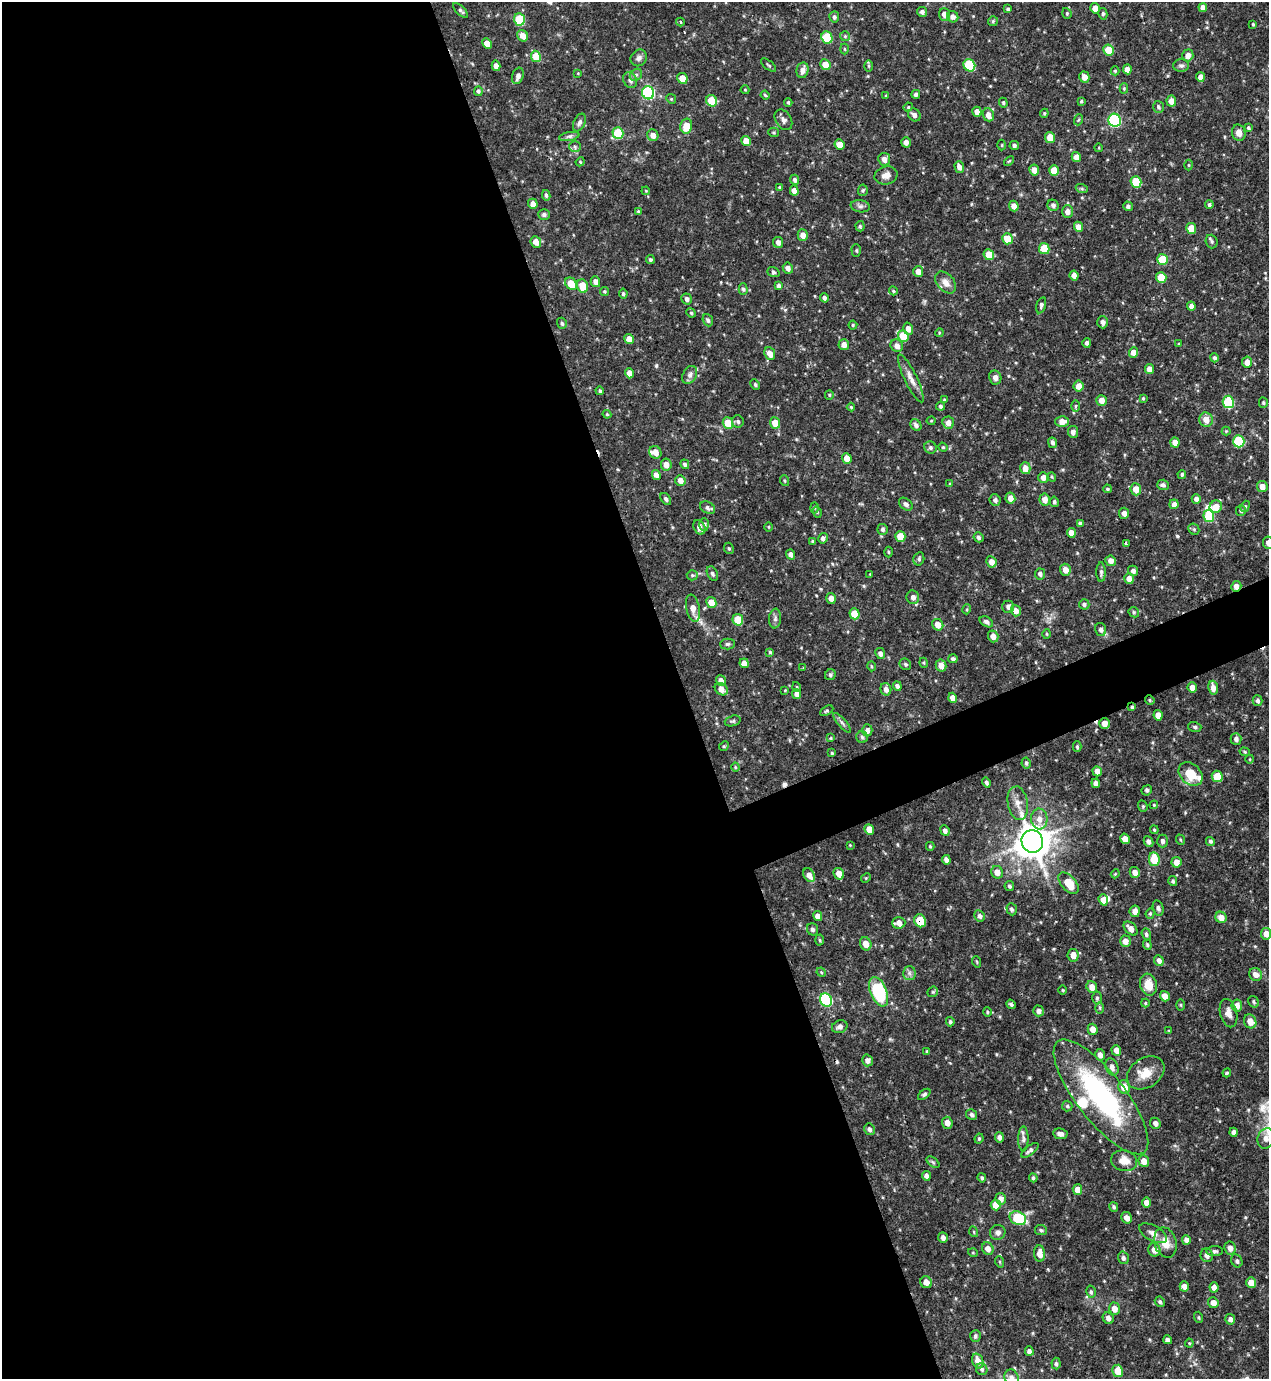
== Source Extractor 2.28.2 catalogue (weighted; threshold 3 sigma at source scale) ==
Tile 9 of 4 x 4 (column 1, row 3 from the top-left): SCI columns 151-1417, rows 1378-2754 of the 5496 x 5509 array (HDU 1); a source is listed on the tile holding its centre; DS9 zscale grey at full resolution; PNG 1271 x 1381 px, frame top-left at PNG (2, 2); each listed source drawn as its Kron ellipse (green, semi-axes under 4 px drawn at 4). Shown black and unused: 56% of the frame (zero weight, under 3 of 4 exposures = <1% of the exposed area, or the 3 px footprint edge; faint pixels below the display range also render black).
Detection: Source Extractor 2.28.2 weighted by HDU 2 'WHT'; one run over the whole footprint, this tile lists its part. Background 0.0746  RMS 0.0037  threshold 0.0164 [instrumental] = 3 sigma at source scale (4.5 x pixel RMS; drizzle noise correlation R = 1.50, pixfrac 1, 0.05/0.05 arcsec/px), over >= 5 px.
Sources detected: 465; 1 inside a brighter object's white glare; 4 cosmic-ray / hot-pixel residue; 1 long thin detection or spike segment (spike, bleed or trail) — neither listed nor drawn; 6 inside a brighter listed object's ellipse — not listed separately; the other 453 listed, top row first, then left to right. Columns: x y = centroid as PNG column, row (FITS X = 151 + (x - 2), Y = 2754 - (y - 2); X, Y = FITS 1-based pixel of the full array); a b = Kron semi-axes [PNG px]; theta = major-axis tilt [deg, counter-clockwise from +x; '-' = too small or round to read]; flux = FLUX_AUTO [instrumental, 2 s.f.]
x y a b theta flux
1203 7 4 4 - 2.2
1095 8 5 4 - 2.6
1008 9 4 4 - 0.59
461 11 10 4 -45 0.82
922 12 5 5 - 1.1
1067 13 5 4 - 0.51
1103 14 5 4 - 0.65
945 15 6 5 - 2.9
834 17 6 5 - 0.95
953 17 6 5 - 1.5
519 19 6 5 - 16
993 21 5 5 - 0.51
680 22 4 3 - 0.64
1253 24 4 3 - 0.4
523 36 6 5 - 3.2
845 36 5 5 - 0.49
827 37 6 5 - 17
487 43 5 4 - 3.3
844 49 5 3 - 0.37
1108 50 5 5 - 6.4
1188 55 6 5 - 2.4
536 56 6 5 - 8.1
639 58 9 7 49 1.4
769 65 9 3 -40 0.5
825 65 5 5 - 4.5
969 65 6 5 - 21
496 66 5 4 - 2.4
869 66 6 4 -89 0.5
1181 66 8 6 1 1.1
1127 69 5 4 - 2.3
802 70 8 6 78 2.3
1115 71 4 4 - 0.49
578 73 4 3 - 0.26
636 75 6 5 - 0.79
518 76 8 5 72 1.6
1084 77 5 5 - 2.6
1200 77 5 4 - 2.1
682 78 5 5 - 5.9
630 80 8 6 -64 1.6
1124 88 5 4 - 0.45
745 90 4 4 - 0.35
478 91 5 4 - 0.69
648 93 6 6 - 46
916 94 4 4 - 0.81
765 95 4 3 - 0.44
886 96 4 3 - 0.43
671 99 5 4 - 0.46
712 101 6 5 - 12
1081 101 4 4 - 0.44
1171 101 5 5 - 3
788 102 4 3 - 0.48
1003 103 5 4 - 0.51
908 107 5 4 - 0.39
1158 107 6 5 - 0.78
977 112 5 4 - 2.4
1044 113 4 4 - 0.44
914 115 7 5 -45 1.5
988 115 6 5 - 2.8
783 120 11 8 -57 1.5
1078 120 6 3 70 0.38
1115 120 6 6 - 42
579 123 9 5 64 1.1
686 126 7 6 - 6.6
1248 128 4 4 - 0.6
774 132 5 4 - 0.47
618 133 6 5 - 14
1239 133 8 7 - 2.4
653 135 6 5 - 2.4
569 136 10 4 11 0.97
1050 137 5 5 - 4.2
746 141 5 4 - 3.4
906 142 5 5 - 1.6
839 145 5 5 - 3.3
1002 145 5 3 - 0.36
1014 145 4 4 - 0.99
575 147 5 5 - 0.8
1099 148 4 3 - 0.33
1076 157 5 4 - 2.3
884 159 6 6 - 2.2
1009 161 6 3 43 0.38
580 162 5 4 - 0.42
1189 165 5 3 - 0.37
959 167 6 4 -71 1.9
1034 170 5 5 - 2.6
1054 170 5 5 - 6.7
886 175 12 9 14 2.1
795 180 5 4 - 1.2
1136 182 6 5 - 13
779 187 4 3 - 0.35
1082 189 6 4 -19 0.53
863 190 5 5 - 0.63
646 191 4 3 - 0.28
794 191 5 4 - 2.4
546 195 5 3 - 0.71
533 204 5 4 - 2.7
1053 205 6 5 - 1.1
1209 205 4 4 - 0.73
860 206 9 6 -9 1.1
1014 206 5 4 - 2.3
1128 206 5 4 - 0.91
638 211 4 4 - 0.36
1067 212 6 5 - 1.6
544 214 6 5 - 0.8
860 226 5 4 - 0.69
1078 227 5 4 - 3
1191 228 5 5 - 6.5
803 235 5 5 - 2.3
1007 239 6 5 - 6.5
1212 241 7 6 - 0.81
536 242 6 5 - 3
778 242 5 5 - 2
1044 248 5 5 - 8.2
856 250 6 5 - 0.56
989 255 6 5 - 5.5
1162 259 5 5 - 9.9
650 260 4 4 - 0.74
788 268 6 5 - 1.5
918 271 5 5 - 2.2
773 272 6 4 -19 0.68
1074 275 5 4 - 2
1161 277 5 5 - 9.2
595 282 5 4 - 1.8
946 283 12 8 -49 2.7
571 284 7 5 -50 6.6
583 286 7 5 -69 7.4
778 286 4 4 - 0.96
743 289 6 4 -88 0.71
604 291 4 4 - 0.48
893 291 4 4 - 0.53
623 294 5 4 - 0.6
824 298 5 4 - 1.1
687 299 6 5 - 1.5
1041 305 8 4 74 0.79
1191 306 4 4 - 1.5
691 313 5 4 - 0.48
708 320 6 5 - 0.87
1103 322 6 5 - 1.7
562 323 6 5 - 0.73
853 325 4 4 - 0.52
908 329 6 5 - 2.3
939 333 4 3 - 0.34
903 336 6 5 - 10
629 339 5 4 - 3.2
1087 343 5 4 - 0.9
1179 344 4 4 - 0.41
844 345 5 5 - 2.5
897 346 7 6 - 2
770 353 6 5 - 3
1134 353 5 4 - 3.1
1214 358 4 4 - 0.87
1247 362 5 5 - 2.9
1149 369 5 4 - 2.7
629 373 5 4 - 2.7
690 375 9 6 63 1.5
911 378 26 6 -64 3.1
995 378 7 6 - 1.6
755 384 5 4 - 0.63
1079 386 5 5 - 3
600 391 4 3 - 0.6
829 395 5 4 - 0.46
1143 398 4 4 - 0.43
944 400 3 3 - 0.35
1101 400 5 5 - 2.7
1228 402 6 5 - 20
1263 403 5 4 - 0.51
940 406 4 4 - 0.72
1075 406 5 4 - 0.52
851 407 4 4 - 0.46
607 414 4 4 - 0.37
1206 420 7 6 - 3.3
738 421 6 6 - 0.85
931 421 4 4 - 0.35
1062 422 6 5 - 3.5
728 423 6 5 - 7
775 423 5 5 - 5.4
948 423 6 5 - 2.5
916 425 6 5 - 1.1
1226 431 4 4 - 0.39
1073 432 6 5 - 1.4
1239 441 6 5 - 20
1052 443 5 4 - 1
1175 443 5 4 - 2.6
943 447 5 4 - 0.43
930 448 6 6 - 0.9
655 452 6 6 - 3.3
847 458 5 4 - 3.9
685 464 5 4 - 0.9
666 465 6 5 - 2.7
1025 468 6 5 - 3.1
1182 474 4 4 - 0.69
656 475 5 4 - 2.4
1043 477 5 5 - 2.1
1052 477 5 3 - 0.4
680 480 5 5 - 2.9
785 481 5 3 - 0.39
950 484 4 4 - 0.51
1163 485 5 5 - 1
1262 486 5 5 - 2.6
1107 489 4 3 - 0.56
1136 489 6 5 - 3.8
1010 498 5 5 - 2.7
666 499 7 4 -53 0.88
1196 499 5 4 - 1.5
995 500 6 5 - 1.2
1045 500 6 5 - 2.9
1054 502 5 4 - 0.76
906 504 8 5 -38 0.95
1174 504 5 4 - 1.6
1245 506 5 4 - 0.5
1216 507 6 6 - 4.1
707 508 8 5 -28 1
814 508 5 3 - 0.41
1241 510 5 5 - 0.7
817 512 6 3 -72 0.37
1124 513 5 5 - 1.8
1209 516 6 5 - 14
1080 523 4 4 - 0.78
704 524 6 5 - 0.92
699 527 8 5 -61 2.3
769 527 5 3 - 0.32
883 529 5 5 - 0.84
1194 529 6 5 - 0.65
1071 533 5 4 - 2.6
900 536 5 5 - 6.3
979 537 5 4 - 0.87
823 538 5 4 - 1.2
813 541 3 3 - 0.62
1268 543 6 5 - 2.4
1126 544 4 3 - 0.57
729 548 6 4 -67 0.54
889 552 5 3 - 0.43
790 554 5 4 - 1.4
919 559 7 5 75 0.8
1110 561 5 5 - 2.1
991 562 6 5 - 2.6
1065 570 6 5 - 2.8
1133 571 5 5 - 1.2
1101 572 10 4 -90 0.9
712 573 7 5 -63 0.99
870 574 3 3 - 0.26
1040 574 5 5 - 1.2
692 575 5 5 - 0.53
1129 579 5 5 - 2.8
1236 586 5 5 - 2.3
913 597 7 6 - 1.7
831 598 5 4 - 2.4
711 602 6 5 - 4.2
1084 604 5 5 - 0.96
1008 607 6 6 - 1.2
693 608 14 6 -78 3.3
967 609 5 3 - 0.38
1016 611 6 5 - 2.7
1134 612 5 5 - 0.53
854 614 5 5 - 8.3
775 618 10 6 83 1
738 620 6 5 - 9
986 622 7 5 -31 1.1
938 625 6 5 - 3.1
1101 629 7 5 -77 1.2
1047 634 5 3 - 0.37
993 636 6 5 - 2.8
727 644 7 5 1 0.76
770 652 4 4 - 0.51
880 653 6 5 - 1.5
953 659 5 4 - 0.84
744 663 5 4 - 2.5
924 663 5 3 - 0.38
905 664 6 5 - 0.69
941 665 6 5 - 2.9
871 666 5 3 - 0.44
803 667 3 2 - 0.33
830 675 6 5 - 0.77
721 680 5 4 - 2
897 686 5 4 - 1.2
797 687 5 3 - 0.32
1192 687 5 4 - 2.4
1213 688 7 5 -81 2.4
721 689 7 5 -40 2.9
886 689 6 5 - 1.9
785 690 4 3 - 0.3
797 694 5 4 - 2.2
953 698 5 4 - 2.8
1150 700 5 4 - 0.44
1258 701 5 5 - 1.1
1132 707 4 4 - 0.57
827 711 7 4 30 0.55
1158 715 5 4 - 3.1
733 721 8 5 18 0.79
842 723 12 4 -49 1
1104 723 5 5 - 2.3
1195 727 7 5 -16 0.64
867 730 6 5 - 1.6
862 737 6 5 - 0.73
831 738 4 4 - 0.35
1236 739 6 5 - 1.3
724 746 5 4 - 0.46
1077 747 5 4 - 0.65
1245 752 5 4 - 0.48
832 753 4 4 - 0.5
1250 759 4 3 - 0.27
1026 763 5 4 - 0.73
735 767 4 4 - 0.38
1097 771 5 4 - 2.5
1191 774 13 10 -43 7.2
1217 776 6 5 - 8
986 783 5 3 - 0.78
1096 783 5 4 - 1.5
1147 790 5 5 - 0.6
1018 803 17 10 -81 3.6
1154 805 4 4 - 0.39
1143 806 6 4 -70 0.49
1039 819 10 8 -87 3.1
869 829 5 4 - 4.1
1154 830 4 3 - 0.44
945 831 5 4 - 1.3
1125 839 5 4 - 2.6
1181 840 5 3 - 0.38
1032 841 11 10 - 690
1162 841 6 5 - 1.1
1210 841 5 4 - 0.59
1148 842 5 4 - 1.2
850 845 3 3 - 0.27
930 846 4 3 - 0.44
1154 859 7 5 -79 11
946 860 5 4 - 1.3
1176 862 5 5 - 2.7
997 872 6 5 - 2.5
1135 872 5 5 - 2.3
839 874 6 5 - 3.2
1115 874 4 3 - 0.34
809 875 7 5 -58 2.6
866 878 5 4 - 0.4
1173 881 5 4 - 0.71
1069 883 13 7 -49 7.5
1009 886 5 4 - 0.79
1103 900 6 4 -71 2.8
1158 908 8 5 -75 0.87
1012 909 6 5 - 0.89
1135 911 5 5 - 2
1150 913 5 4 - 0.52
818 916 5 4 - 2.5
980 916 6 5 - 1.1
1221 917 6 5 - 3.2
920 921 6 5 - 9.3
899 923 6 5 - 2.6
1131 928 8 5 -45 2.6
812 929 6 5 - 0.94
1146 934 6 4 -70 0.68
1266 934 6 5 - 2.5
820 940 5 3 - 0.45
1125 941 5 5 - 2.6
866 944 7 5 -66 3.1
1147 945 5 4 - 0.54
1073 955 6 5 - 3
1159 961 5 4 - 1.4
977 962 6 3 -71 0.38
821 972 5 3 - 0.39
909 973 7 6 - 1.1
1256 975 7 6 - 2.2
1148 985 11 8 -73 5.2
1092 987 6 5 - 2.7
1063 990 5 3 - 0.34
879 992 15 8 -68 24
933 992 6 5 - 0.48
1165 996 5 4 - 2.7
1097 998 6 5 - 0.79
826 1000 7 6 - 42
1254 1002 6 5 - 0.66
1145 1003 4 4 - 0.44
1011 1004 5 4 - 0.81
1181 1005 6 4 -89 0.43
1237 1006 6 5 - 2.6
1100 1008 6 4 -89 0.52
1039 1011 5 5 - 1.5
987 1012 4 4 - 0.43
1228 1013 14 8 -76 2.5
1250 1021 7 6 - 3.2
950 1022 4 4 - 0.7
840 1027 8 6 23 1.5
1093 1029 5 5 - 2.8
1169 1031 3 3 - 0.56
1116 1050 5 4 - 2.2
927 1051 3 3 - 0.44
1100 1055 6 5 - 2
867 1060 6 5 - 1.6
1112 1067 9 6 -68 1.9
1146 1073 20 14 33 6
1227 1073 4 3 - 0.44
1124 1087 7 6 - 4.2
924 1094 7 4 37 0.64
1101 1097 70 24 -52 59
1067 1106 5 5 - 0.69
972 1114 6 5 - 0.98
947 1123 6 5 - 2.4
1155 1123 6 5 - 1.4
869 1129 6 5 - 1
1234 1132 4 4 - 1.3
1060 1134 7 5 -9 1.4
999 1137 5 4 - 1.2
1266 1138 10 8 70 2.5
979 1139 5 3 - 0.49
1023 1139 12 5 90 1.3
1030 1150 10 4 37 1.1
1124 1161 13 10 -12 4.1
1144 1161 6 5 - 3.1
933 1162 7 4 -37 0.62
926 1176 5 4 - 1.2
982 1178 4 4 - 0.68
1033 1178 4 4 - 0.68
1077 1190 5 5 - 3
1001 1199 6 5 - 1.9
1147 1202 5 4 - 2.3
996 1205 5 5 - 4.3
1114 1207 5 4 - 0.68
1018 1218 8 6 -26 17
1127 1218 6 5 - 2.4
1041 1230 6 5 - 0.7
974 1232 5 3 - 0.34
998 1232 8 7 - 1.5
1153 1233 15 7 -29 2.3
943 1238 5 4 - 1.4
1186 1240 5 4 - 1.6
1165 1242 15 11 -74 4.9
1230 1248 6 6 - 1.8
988 1249 6 5 - 2.4
1154 1250 7 6 - 2.9
1215 1251 8 5 2 0.79
973 1253 5 3 - 0.29
1039 1253 8 5 -85 3.1
1207 1255 7 6 - 1.8
1123 1258 6 5 - 1
1237 1261 7 5 -64 0.95
1000 1262 6 3 -71 0.38
926 1282 6 5 - 2.6
1251 1283 5 5 - 3.4
1184 1286 5 4 - 1.9
1214 1287 5 4 - 1.7
1091 1292 6 4 -76 0.66
1160 1302 5 4 - 0.77
1213 1303 5 5 - 2.5
1114 1309 6 5 - 3.1
1199 1317 6 3 -71 0.44
1108 1318 6 5 - 1.6
1230 1319 5 5 - 1.4
975 1336 6 5 - 0.81
1168 1340 4 4 - 1.1
1189 1343 4 4 - 0.38
1029 1351 5 4 - 1.3
978 1361 8 5 -70 3
1056 1364 6 4 -86 0.74
982 1369 6 5 - 0.77
1118 1371 6 5 - 5.9
1011 1378 8 7 - 1.5
Overlapping masked pixels (flux is a lower limit): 4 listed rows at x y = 1236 586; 1150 700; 1132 707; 920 921
Isophote crosses this tile's border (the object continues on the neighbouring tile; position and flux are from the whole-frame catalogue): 4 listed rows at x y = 1268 543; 1266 934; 1266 1138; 1011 1378